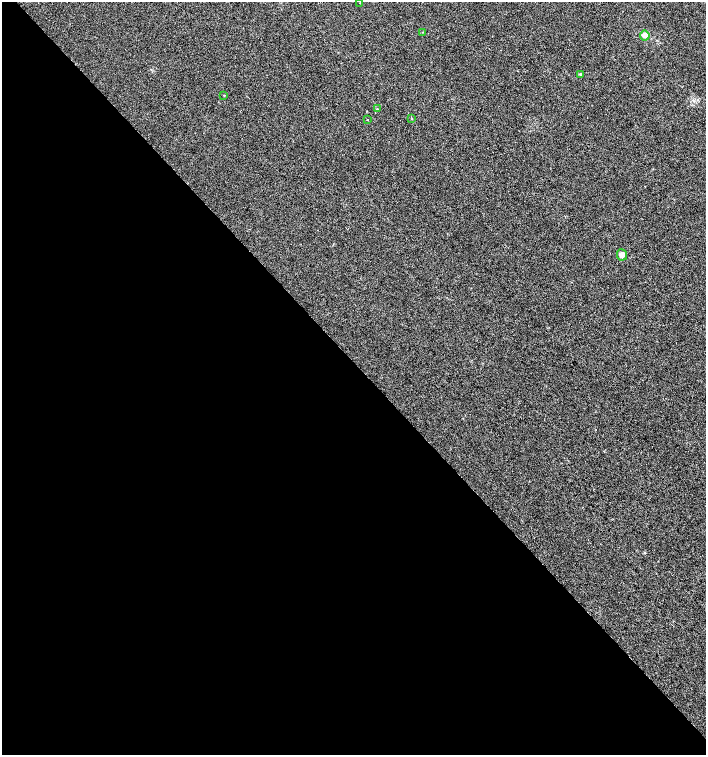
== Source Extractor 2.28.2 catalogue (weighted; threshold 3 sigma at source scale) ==
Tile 9 of 4 x 4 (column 1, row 3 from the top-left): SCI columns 160-1567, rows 1514-3018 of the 6016 x 6029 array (HDU 1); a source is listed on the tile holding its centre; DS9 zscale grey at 2 x 2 block average (1 PNG px = mean of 2 x 2 image px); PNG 708 x 757 px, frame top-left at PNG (2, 2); each listed source drawn as its Kron ellipse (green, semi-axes under 4 px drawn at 4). Shown black and unused: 52% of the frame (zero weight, under 3 of 4 exposures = <1% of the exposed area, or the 3 px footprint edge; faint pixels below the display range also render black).
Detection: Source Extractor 2.28.2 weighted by HDU 2 'WHT'; one run over the whole footprint, this tile lists its part. Background 0.00421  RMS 0.0043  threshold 0.0193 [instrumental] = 3 sigma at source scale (4.5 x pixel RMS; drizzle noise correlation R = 1.50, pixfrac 1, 0.0396/0.0396 arcsec/px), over >= 5 px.
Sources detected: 10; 1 inside a brighter listed object's ellipse — not listed separately; the other 9 listed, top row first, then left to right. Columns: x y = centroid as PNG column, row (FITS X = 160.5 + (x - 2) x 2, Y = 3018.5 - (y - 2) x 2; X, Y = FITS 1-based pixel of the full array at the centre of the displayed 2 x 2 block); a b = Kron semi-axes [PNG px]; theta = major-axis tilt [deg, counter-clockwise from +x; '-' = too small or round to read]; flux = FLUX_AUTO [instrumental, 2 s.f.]
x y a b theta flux
360 3 2 2 - 0.43
422 32 2 2 - 0.36
645 36 5 4 - 7.4
580 74 3 3 - 1
224 95 2 2 - 0.5
377 109 3 2 - 0.51
412 119 2 2 - 0.4
367 120 2 2 - 0.6
622 255 6 5 - 4.4